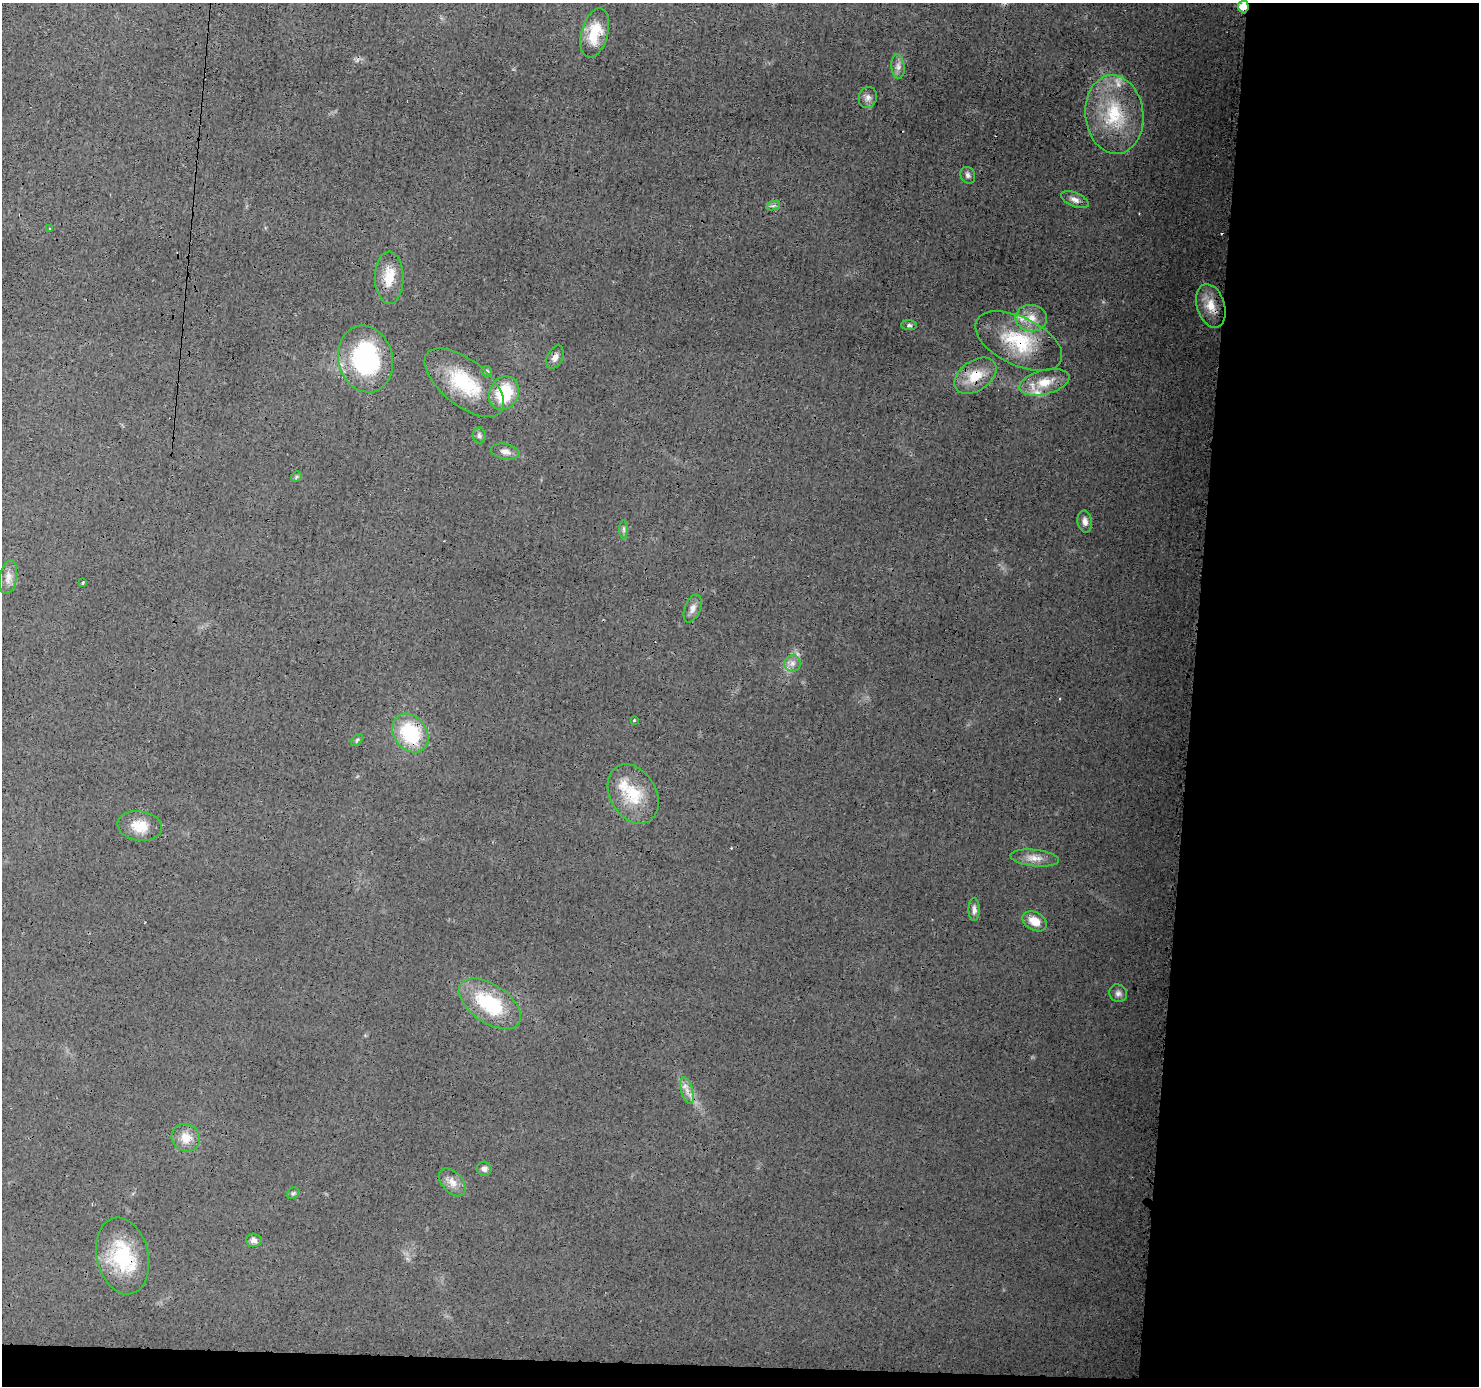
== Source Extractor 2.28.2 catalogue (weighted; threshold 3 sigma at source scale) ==
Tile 9 of 3 x 3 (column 3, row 3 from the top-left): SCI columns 2960-4436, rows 110-1493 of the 4445 x 4464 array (HDU 1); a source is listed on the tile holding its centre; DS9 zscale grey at full resolution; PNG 1481 x 1388 px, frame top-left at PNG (2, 3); each listed source drawn as its Kron ellipse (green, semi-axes under 4 px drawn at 4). Shown black and unused: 21% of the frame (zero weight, under 3 of 4 exposures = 1% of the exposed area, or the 3 px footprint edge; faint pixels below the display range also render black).
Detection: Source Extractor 2.28.2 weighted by HDU 2 'WHT'; one run over the whole footprint, this tile lists its part. Background 0.0141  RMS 0.0031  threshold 0.0139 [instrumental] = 3 sigma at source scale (4.5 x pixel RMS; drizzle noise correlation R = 1.50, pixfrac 1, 0.05/0.05 arcsec/px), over >= 5 px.
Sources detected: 52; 1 too faint to see at this stretch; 1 cosmic-ray / hot-pixel residue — neither listed nor drawn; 3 inside a brighter listed object's ellipse — not listed separately; the other 47 listed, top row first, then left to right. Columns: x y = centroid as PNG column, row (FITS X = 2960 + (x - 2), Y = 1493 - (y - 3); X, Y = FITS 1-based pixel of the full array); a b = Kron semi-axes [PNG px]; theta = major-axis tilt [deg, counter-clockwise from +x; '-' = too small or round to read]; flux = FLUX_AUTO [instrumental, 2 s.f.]
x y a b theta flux
1243 7 6 5 - 7.8
595 33 25 13 74 7.7
898 66 12 6 -84 1.6
868 98 11 9 75 1.6
1114 115 39 29 -84 20
968 175 9 7 -61 1.1
1075 200 14 7 -23 1.7
773 206 7 4 19 0.71
49 229 3 2 - 0.29
389 278 26 14 -89 6.6
1211 306 22 14 -73 5.6
1031 318 15 13 -7 4.8
909 325 8 5 -2 0.74
1019 341 47 24 -26 20
555 357 12 8 63 1.7
365 359 34 27 -75 39
487 371 6 4 -46 0.53
975 376 23 15 35 7.9
1044 382 25 12 14 6.6
464 383 47 23 -38 20
504 393 17 14 63 14
479 435 8 6 -83 0.89
505 452 14 7 -10 1.8
296 477 6 4 47 0.47
1085 522 11 7 -81 1.6
624 529 9 4 -89 0.73
8 577 17 8 80 2.5
83 582 3 3 - 0.35
692 608 14 7 68 1.8
792 663 8 8 - 1.6
634 720 3 2 - 0.33
410 733 21 16 -53 20
357 740 7 4 45 0.52
633 794 32 23 -59 12
140 826 22 15 -8 5.8
1035 858 24 8 -6 3.1
974 910 11 5 -89 1.3
1035 921 13 9 -29 3.8
1118 993 9 8 - 1.2
490 1004 35 19 -34 22
687 1091 14 6 -75 2.1
186 1138 14 13 - 4.2
484 1169 7 7 - 1.1
452 1182 16 10 -49 2.8
293 1193 6 5 - 0.6
254 1240 8 6 -2 1.4
123 1256 39 26 -77 20
Overlapping masked pixels (flux is a lower limit): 6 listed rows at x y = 1243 7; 1211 306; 1019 341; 555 357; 975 376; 123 1256
Isophote crosses this tile's border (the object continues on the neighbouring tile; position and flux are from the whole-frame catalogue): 1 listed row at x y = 1243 7